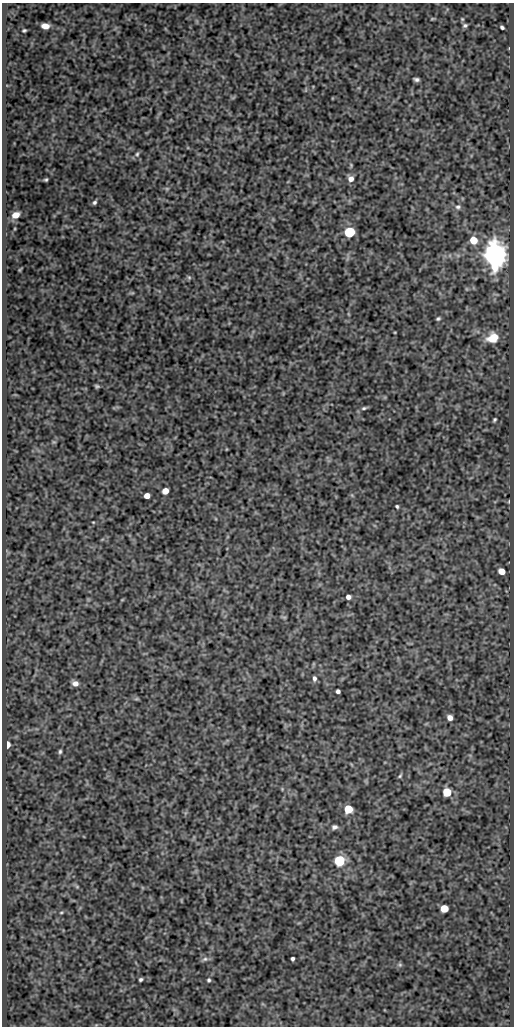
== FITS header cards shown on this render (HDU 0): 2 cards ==
NAXIS1  =                  512
NAXIS2  =                 1024

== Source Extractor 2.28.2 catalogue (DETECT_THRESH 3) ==
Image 512 x 1024 px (HDU 0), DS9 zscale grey, 1 PNG px = 1 image px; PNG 516 x 1028 px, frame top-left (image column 1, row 1024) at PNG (2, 3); no overlay
Background 420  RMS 0.89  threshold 2.68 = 3 sigma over >= 5 px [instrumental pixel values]
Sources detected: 50; all 50 listed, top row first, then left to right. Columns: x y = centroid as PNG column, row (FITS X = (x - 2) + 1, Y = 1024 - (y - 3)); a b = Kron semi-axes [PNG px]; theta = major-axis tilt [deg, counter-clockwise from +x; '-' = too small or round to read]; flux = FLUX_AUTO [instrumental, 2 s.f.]
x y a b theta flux
432 19 6 3 19 54
465 25 5 4 - 110
45 26 7 5 -8 440
502 27 4 3 - 110
24 30 4 3 - 80
416 79 5 3 - 140
137 154 7 5 84 120
351 179 6 6 - 340
46 180 4 3 - 83
94 202 5 4 - 120
458 207 8 7 - 180
16 215 8 6 26 520
350 232 6 5 - 7700
473 240 5 5 - 1700
494 254 8 7 - 100000
189 277 6 5 - 93
438 319 5 4 - 99
493 338 13 9 21 1100
97 386 4 3 - 91
364 408 7 4 11 110
494 420 4 3 - 91
165 491 5 5 - 680
147 496 5 5 - 460
509 501 5 3 - 49
397 506 4 3 - 86
93 522 5 3 - 48
502 571 5 5 - 810
348 597 4 4 - 250
122 600 5 3 - 45
284 617 7 4 -18 71
314 678 6 4 -83 180
75 683 6 5 - 370
338 691 4 4 - 160
136 699 6 4 18 74
450 717 5 5 - 360
7 745 5 3 - 860
60 751 5 4 - 100
400 776 6 4 54 78
447 792 5 5 - 2900
348 809 5 5 - 2600
334 827 7 5 9 170
339 861 6 5 - 6900
77 887 6 4 -1 71
444 908 5 5 - 1800
61 912 5 3 - 61
205 959 9 6 11 170
292 959 4 3 - 130
400 965 6 5 - 100
140 979 4 3 - 110
209 980 5 5 - 93